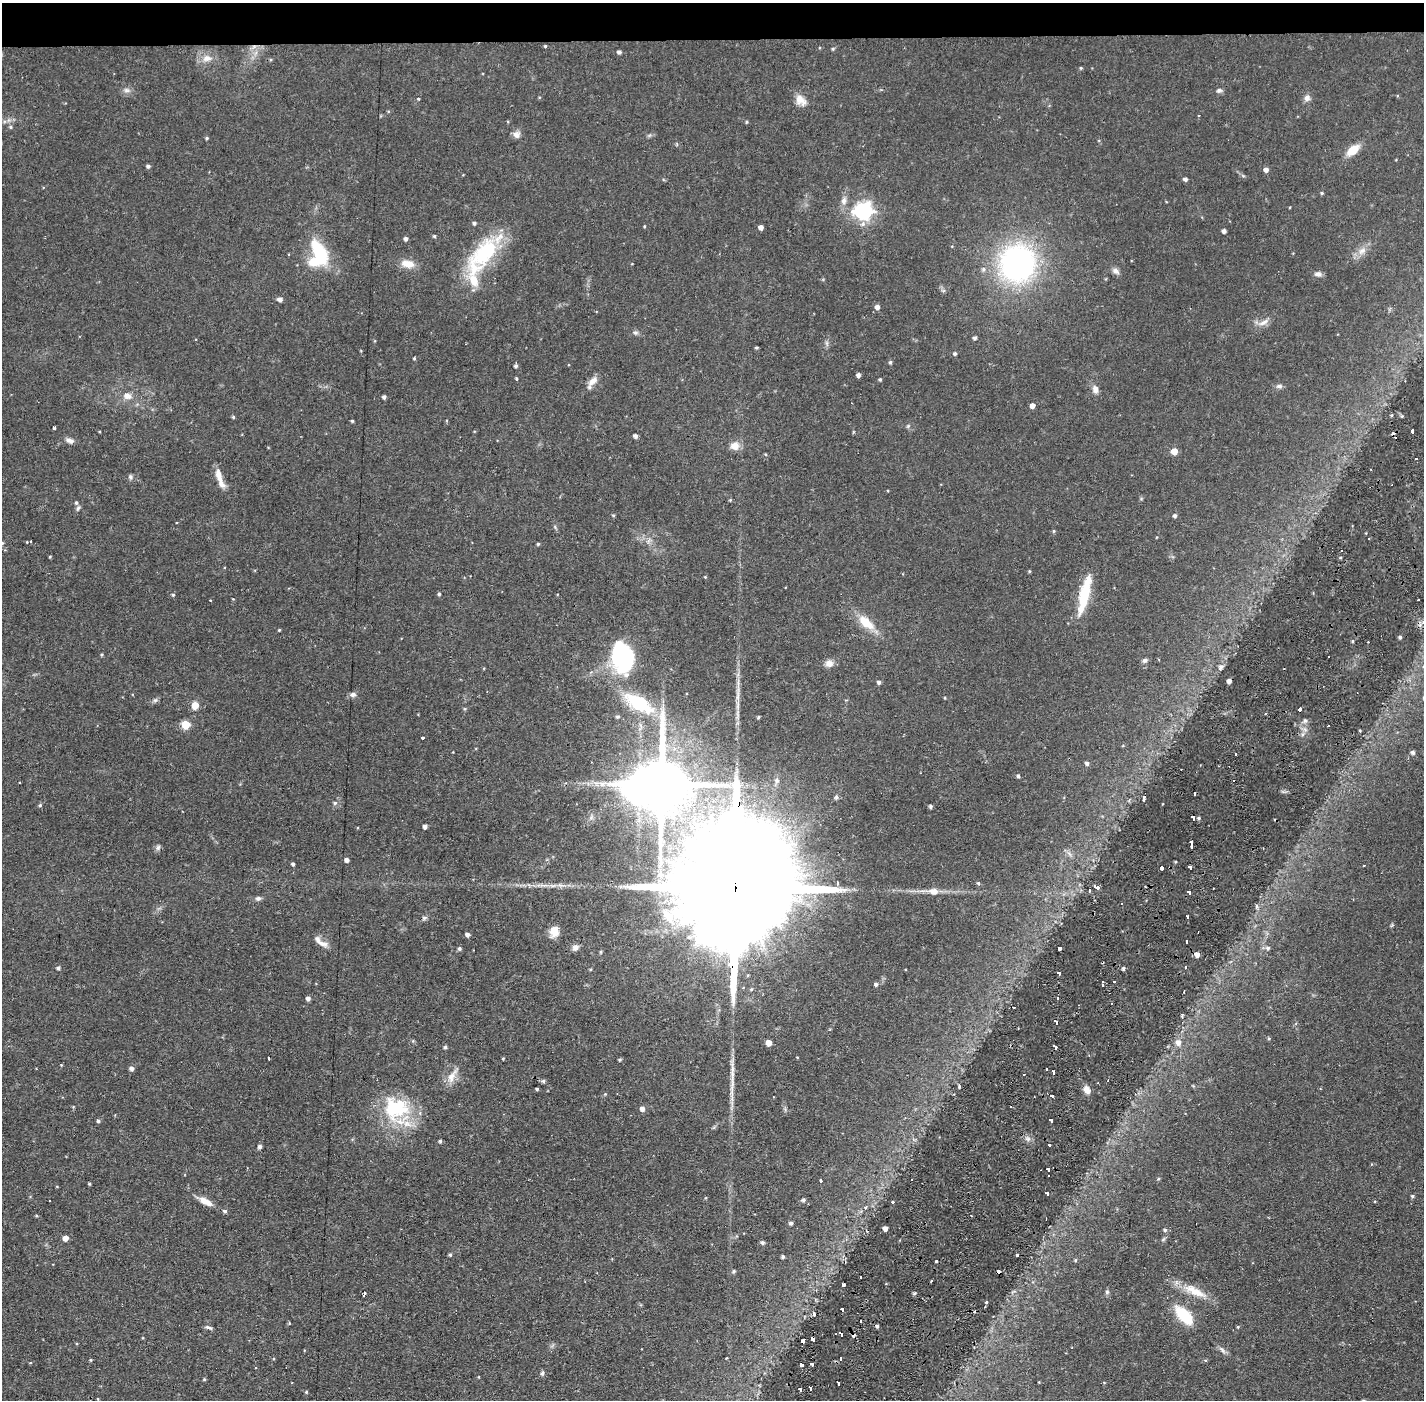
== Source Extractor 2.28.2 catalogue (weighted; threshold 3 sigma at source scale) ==
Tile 2 of 3 x 3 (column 2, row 1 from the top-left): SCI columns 1423-2844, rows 2849-4246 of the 4266 x 4299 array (HDU 1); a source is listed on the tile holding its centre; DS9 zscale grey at full resolution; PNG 1426 x 1402 px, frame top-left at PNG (2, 3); no overlay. Shown black and unused: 3% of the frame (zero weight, under 2 of 3 exposures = <1% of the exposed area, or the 3 px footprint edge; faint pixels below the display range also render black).
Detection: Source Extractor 2.28.2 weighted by HDU 2 'WHT'; one run over the whole footprint, this tile lists its part. Background 0.0697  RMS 0.0066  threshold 0.0298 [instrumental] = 3 sigma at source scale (4.5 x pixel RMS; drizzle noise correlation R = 1.50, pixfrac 1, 0.05/0.05 arcsec/px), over >= 5 px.
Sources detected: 279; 4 inside a brighter object's white glare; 31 cosmic-ray / hot-pixel residue — not listed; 6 inside a brighter listed object's ellipse — not listed separately; the other 238 listed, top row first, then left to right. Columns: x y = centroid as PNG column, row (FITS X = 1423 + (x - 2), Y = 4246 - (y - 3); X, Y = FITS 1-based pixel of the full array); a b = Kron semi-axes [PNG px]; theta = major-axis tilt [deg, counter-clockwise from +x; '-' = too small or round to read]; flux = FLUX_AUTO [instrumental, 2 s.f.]
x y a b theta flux
545 46 3 3 - 0.71
833 49 4 4 - 0.83
619 52 4 4 - 1.9
207 58 13 9 10 5.5
1081 68 4 4 - 0.74
126 90 9 6 -15 2.3
1219 90 7 5 11 1.6
1307 98 8 8 - 2.9
419 99 3 3 - 1.1
801 100 16 10 -43 6.1
746 122 4 4 - 0.75
10 127 5 4 - 0.92
517 134 9 9 - 3.2
207 138 4 4 - 0.83
1353 150 13 7 39 13
148 166 4 4 - 1.6
1266 170 5 4 - 3.1
1185 179 4 4 - 2
1322 193 4 4 - 0.77
844 201 10 8 76 3.2
863 211 7 7 - 290
474 223 5 4 - 1.3
644 226 3 3 - 0.6
761 227 4 4 - 3.2
1224 231 4 4 - 2.2
434 236 4 4 - 0.93
406 239 4 4 - 2.1
1362 251 13 8 37 5
319 253 28 13 -63 37
483 255 58 23 53 58
408 264 17 9 -11 7.7
1017 264 32 30 78 170
983 269 6 5 - 1.8
1116 271 11 7 -34 2.6
1318 274 10 7 -3 2.4
280 299 5 5 - 3
877 307 5 5 - 2.8
1264 322 18 6 27 4.1
635 333 7 6 - 1.5
975 338 5 4 - 1.5
827 343 9 4 -81 1.5
756 348 3 3 - 0.86
955 354 4 4 - 1.3
414 358 4 3 - 0.75
890 362 4 4 - 1.2
516 366 4 4 - 1.6
858 375 4 4 - 2.5
516 379 3 3 - 1
880 379 4 3 - 0.9
593 381 16 7 43 4.6
1279 386 9 5 1 1.9
1095 389 10 7 -76 3.4
127 396 11 9 -15 4.4
384 397 4 3 - 1.8
1032 406 4 4 - 3.8
1392 415 4 3 - 0.66
233 417 4 4 - 0.91
352 421 4 3 - 0.84
908 426 5 5 - 0.89
54 428 4 3 - 2.3
1412 431 4 3 - 8.4
635 436 4 4 - 1.8
70 440 11 7 -19 3
735 446 12 10 0 5.6
1174 451 5 5 - 8.8
765 454 4 3 - 0.64
219 475 19 7 -74 6.6
130 477 7 5 -69 1.3
730 500 5 3 - 0.62
78 508 8 5 69 1.3
613 515 4 4 - 0.78
1175 516 4 4 - 1.5
1054 531 5 3 - 0.7
649 541 9 3 69 1.2
27 542 3 2 - 0.43
2 543 13 6 -16 2.3
538 544 4 4 - 0.84
50 557 3 3 - 0.63
1029 571 4 3 - 0.79
439 594 4 4 - 1.2
173 595 4 4 - 0.95
1084 595 38 10 77 30
210 600 3 2 - 0.67
1418 600 3 2 - 0.92
866 622 23 11 -40 14
1423 622 5 4 - 2
279 630 3 3 - 0.6
1400 637 4 4 - 1.4
1352 641 4 3 - 0.78
102 655 5 3 - 0.73
623 657 28 22 -77 75
1145 660 7 5 25 1.7
829 663 11 10 - 3.9
1221 667 9 7 46 2.1
1229 681 4 4 - 3
879 682 4 4 - 1.7
353 695 8 6 15 2.2
945 698 4 3 - 0.53
155 700 7 5 43 1.4
639 703 42 17 -30 41
195 705 5 5 - 11
1300 709 4 3 - 12
617 717 5 5 - 1.3
1305 720 7 4 -1 1.4
185 725 5 5 - 23
1360 731 3 2 - 0.68
423 738 3 3 - 4.8
1413 752 5 5 - 1.8
1235 754 3 3 - 3.1
1087 763 4 4 - 1.8
1018 776 4 4 - 1.5
662 784 18 12 -90 4900
1194 793 4 3 - 6.1
836 797 6 5 - 1.6
335 803 6 5 - 1.4
40 805 5 4 - 1
931 806 4 3 - 1.3
1193 817 5 3 - 7
1199 818 4 4 - 0.99
425 826 4 4 - 2.4
1191 844 7 3 -90 9.7
158 847 8 6 59 1.7
1069 854 9 3 -45 1.7
346 860 4 4 - 2.7
293 864 4 3 - 1.3
1190 867 4 3 - 7.8
1162 868 4 3 - 11
661 874 6 4 19 1.2
837 883 4 3 - 1.5
978 883 4 4 - 0.98
543 885 15 6 -4 4.1
735 887 112 22 87 55000
1097 887 7 4 -25 3.7
933 891 10 6 -5 5.9
1089 891 3 3 - 0.72
1189 892 4 3 - 6.1
258 898 7 6 - 1.8
1257 907 7 5 -73 1.4
1187 917 4 3 - 5.4
424 918 7 5 15 1.4
554 931 13 10 71 8.1
467 935 5 5 - 1.8
689 937 6 5 - 1.6
321 942 23 7 -37 5
1186 942 4 3 - 7.1
575 947 9 7 35 2.7
459 948 4 4 - 1.5
1060 948 4 4 - 3.2
1268 948 6 5 - 1.6
1197 955 5 4 - 3.5
1185 967 4 3 - 3.7
58 968 4 4 - 1.5
1123 968 4 4 - 1.4
1059 973 4 3 - 4.2
1114 981 3 3 - 2.8
876 984 5 4 - 1.5
1102 985 4 3 - 3
1184 991 3 2 - 1.4
308 998 4 4 - 2.2
1058 998 3 3 - 4.1
1056 1022 5 3 - 8
1269 1038 5 4 - 0.73
1178 1042 7 7 - 4
768 1043 5 4 - 6.1
445 1047 4 4 - 1.1
1055 1047 5 3 - 5.8
269 1058 4 2 - 1.9
503 1059 4 3 - 0.61
620 1060 3 3 - 1
132 1068 5 4 - 2.2
1053 1072 5 3 - 6.8
452 1076 22 9 59 7
543 1081 5 4 - 1.3
959 1087 5 3 - 0.9
537 1089 3 3 - 0.94
1087 1090 10 7 -65 4.7
1052 1096 4 3 - 6.1
1011 1107 3 3 - 1.9
394 1108 40 29 -44 47
642 1109 5 5 - 3.1
98 1121 5 4 - 1.3
1051 1121 4 3 - 6.3
1028 1139 7 5 -44 1.8
440 1141 4 3 - 1.1
1049 1145 4 3 - 3.9
260 1146 4 4 - 1.9
1048 1170 4 3 - 8.3
1158 1179 5 3 - 0.72
821 1180 3 3 - 1.5
89 1184 4 3 - 0.72
1047 1194 4 3 - 4
1412 1196 5 4 - 0.93
803 1200 4 4 - 1.5
206 1202 18 7 -28 6.5
892 1202 3 3 - 1.2
865 1207 5 4 - 1.3
225 1211 5 4 - 1.3
37 1216 4 3 - 0.7
791 1223 4 4 - 1.7
885 1228 4 4 - 3.4
1165 1230 6 4 -13 1.2
65 1238 4 4 - 5.4
762 1242 5 4 - 1.6
450 1255 5 4 - 0.91
1017 1255 3 3 - 3
783 1257 3 3 - 1.2
1075 1260 5 4 - 0.73
936 1261 3 3 - 2.5
734 1271 5 5 - 0.99
999 1272 4 4 - 7.4
861 1277 3 3 - 2.2
931 1281 3 2 - 0.61
843 1285 4 3 - 2.2
1195 1291 35 11 -26 14
1107 1292 6 5 - 1.2
914 1293 5 3 - 0.94
364 1294 4 3 - 2.5
986 1302 4 3 - 0.99
814 1314 3 3 - 0.87
1184 1315 23 11 -46 24
877 1326 4 3 - 1.5
209 1327 11 4 -16 1.5
1238 1327 4 4 - 0.7
841 1334 5 3 - 7.4
813 1339 4 3 - 4.1
803 1341 4 3 - 1.5
1222 1350 13 5 -48 2.5
840 1359 4 3 - 4.5
91 1360 4 3 - 0.67
812 1364 4 3 - 4.6
801 1365 4 4 - 3.6
542 1373 5 4 - 1.8
204 1379 4 4 - 0.79
838 1384 5 3 - 6
810 1388 5 3 - 7.3
800 1390 4 3 - 7.1
306 1392 4 4 - 0.74
98 1399 4 3 - 0.46
Overlapping masked pixels (flux is a lower limit): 3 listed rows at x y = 735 887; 999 1272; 813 1339
Isophote crosses this tile's border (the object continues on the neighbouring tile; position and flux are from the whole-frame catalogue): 2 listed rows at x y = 2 543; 1423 622